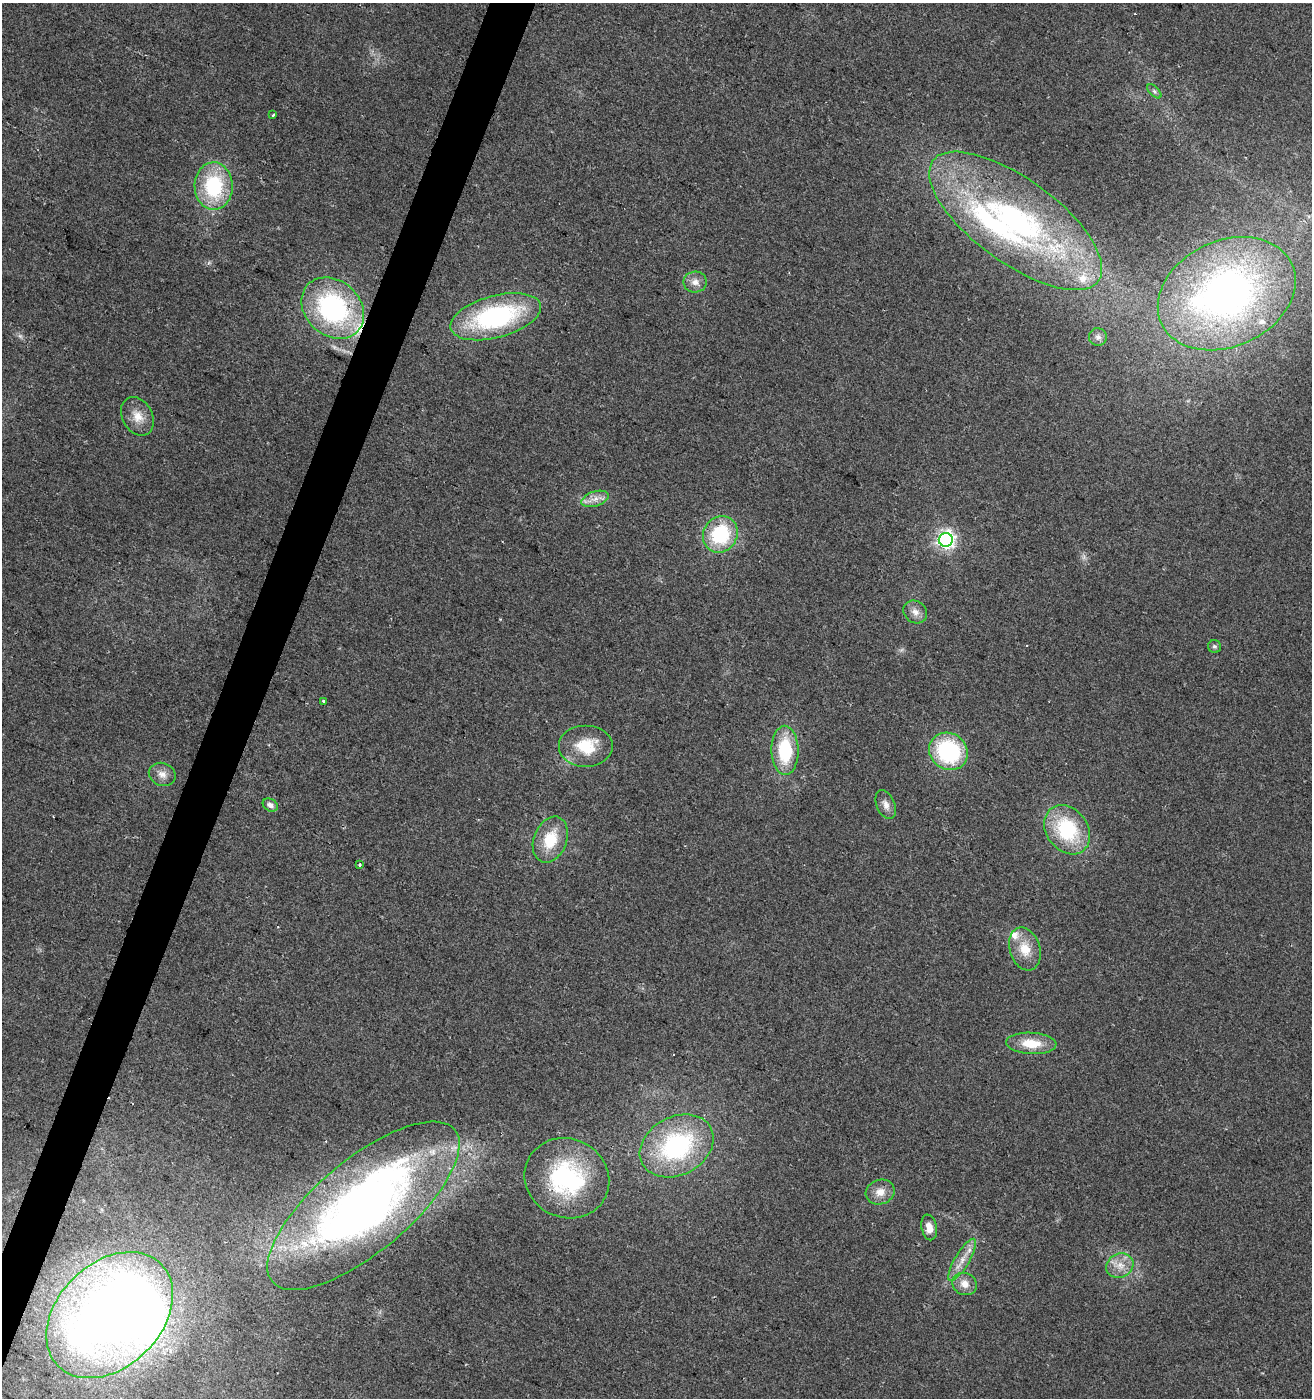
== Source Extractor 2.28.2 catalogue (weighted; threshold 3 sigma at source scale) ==
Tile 7 of 4 x 4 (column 3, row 2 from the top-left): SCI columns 2894-4203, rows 2795-4190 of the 5720 x 5593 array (HDU 1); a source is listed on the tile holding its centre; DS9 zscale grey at full resolution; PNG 1314 x 1400 px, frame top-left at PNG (2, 3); each listed source drawn as its Kron ellipse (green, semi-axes under 4 px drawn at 4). Shown black and unused: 3% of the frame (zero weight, under 2 of 3 exposures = <1% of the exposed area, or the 3 px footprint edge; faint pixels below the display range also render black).
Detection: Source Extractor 2.28.2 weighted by HDU 2 'WHT'; one run over the whole footprint, this tile lists its part. Background 0.0617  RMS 0.0093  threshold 0.0418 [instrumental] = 3 sigma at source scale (4.5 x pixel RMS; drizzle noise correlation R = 1.50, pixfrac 1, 0.0396/0.0396 arcsec/px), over >= 5 px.
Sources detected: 45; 2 too faint to see at this stretch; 1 inside a brighter object's white glare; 1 cosmic-ray / hot-pixel residue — neither listed nor drawn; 5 inside a brighter listed object's ellipse — not listed separately; the other 36 listed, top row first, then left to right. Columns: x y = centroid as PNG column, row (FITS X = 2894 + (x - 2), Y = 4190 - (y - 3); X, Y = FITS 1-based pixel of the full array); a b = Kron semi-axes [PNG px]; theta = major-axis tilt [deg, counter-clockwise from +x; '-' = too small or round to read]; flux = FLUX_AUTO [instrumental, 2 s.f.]
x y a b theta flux
1154 91 9 4 -45 2.2
273 115 3 3 - 2.7
214 186 24 19 -89 76
1016 221 102 42 -36 300
695 282 11 10 - 7.1
1227 294 72 53 25 440
333 308 34 27 -43 160
496 317 46 21 15 150
1098 337 9 9 - 4
137 416 20 15 -62 15
595 499 14 7 18 7.7
720 534 19 17 57 67
946 540 7 7 - 400
915 612 12 10 -38 7.1
1214 646 7 6 - 2.1
324 701 3 3 - 2.2
586 746 27 21 0 35
785 750 24 13 -89 54
948 751 20 18 -37 100
162 774 14 11 -23 7.9
270 805 8 6 -31 4.8
886 805 15 9 -67 6.7
1067 830 26 20 -54 73
550 840 24 16 69 34
360 865 3 3 - 6.5
1025 949 22 15 -72 20
1031 1043 25 10 -3 22
677 1146 39 29 28 130
567 1178 43 39 -26 120
880 1192 15 12 18 10
363 1206 119 46 40 640
929 1227 13 7 -78 8.7
962 1260 24 7 59 12
1120 1266 14 12 28 12
964 1284 12 11 - 9.3
110 1315 73 52 45 1100